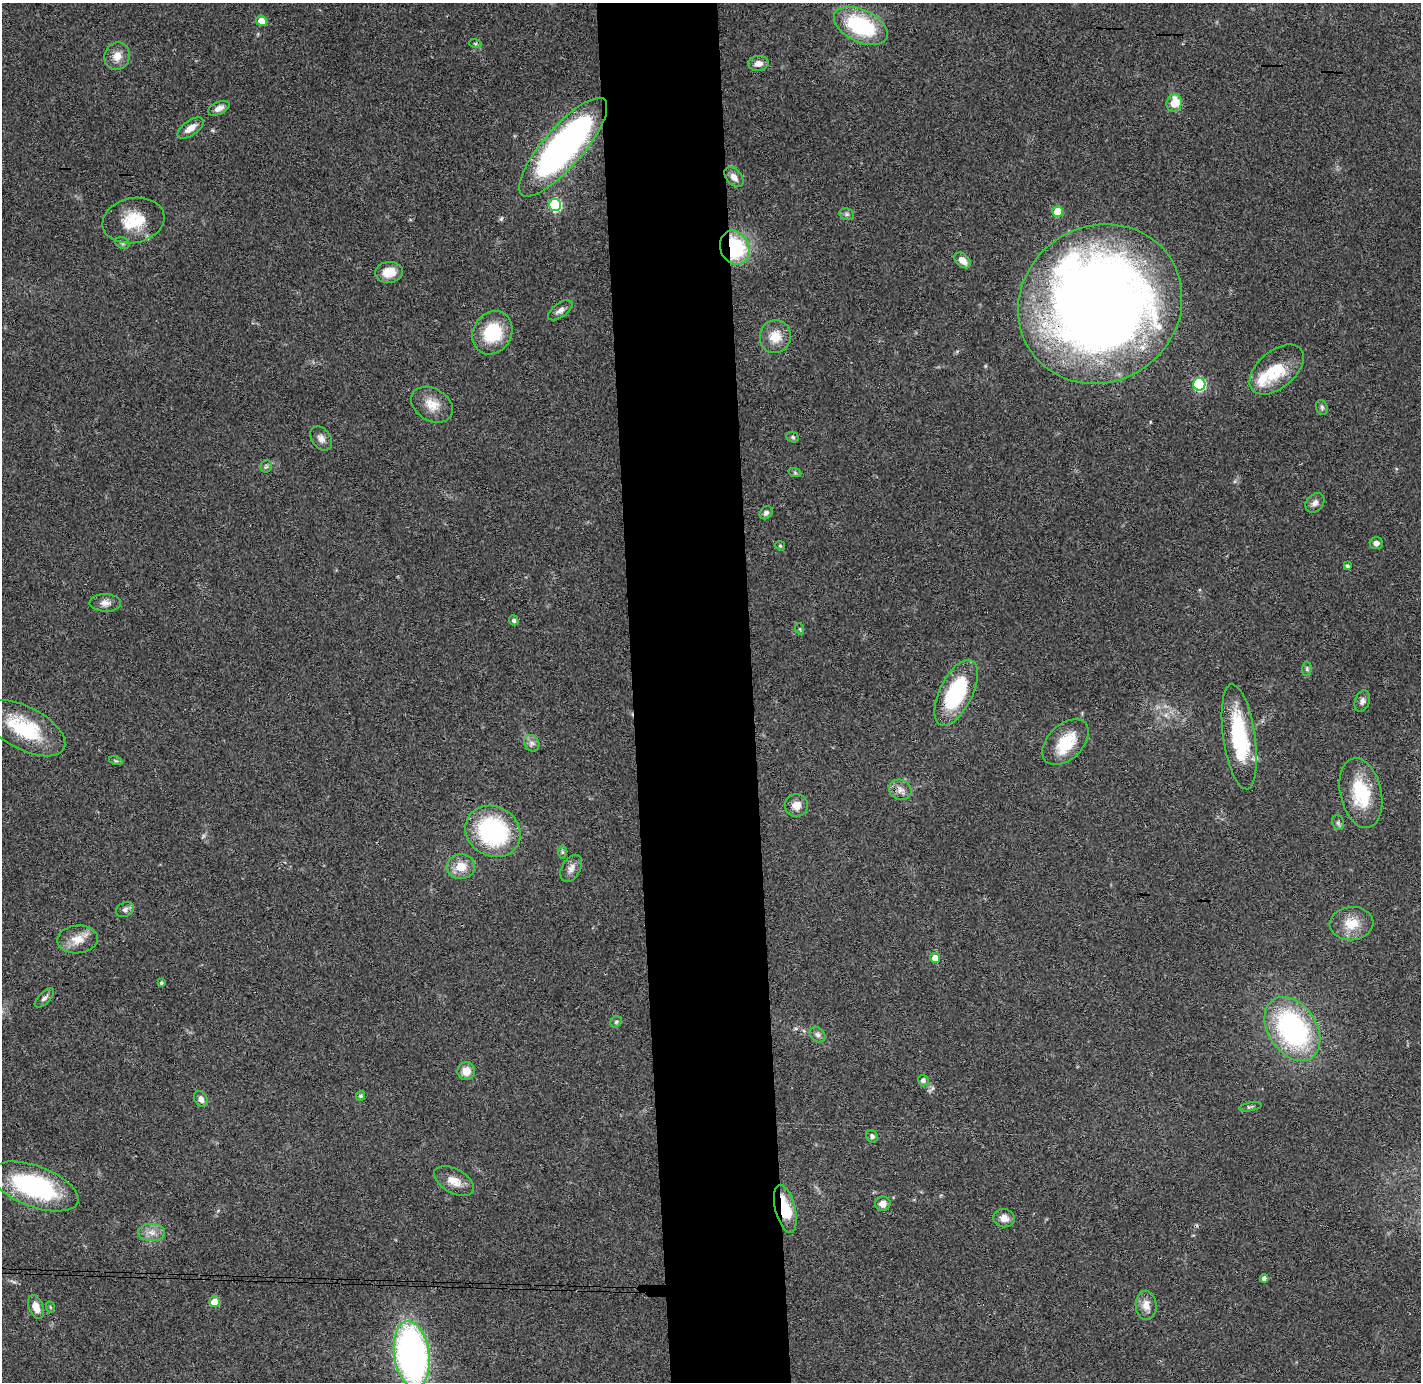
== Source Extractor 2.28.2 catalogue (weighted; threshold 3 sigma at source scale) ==
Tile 5 of 3 x 3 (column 2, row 2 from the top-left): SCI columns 1477-2895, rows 1457-2836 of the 4370 x 4295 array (HDU 1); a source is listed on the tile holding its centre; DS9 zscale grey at full resolution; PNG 1423 x 1384 px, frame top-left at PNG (2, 3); each listed source drawn as its Kron ellipse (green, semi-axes under 4 px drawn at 4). Shown black and unused: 9% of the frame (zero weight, under 3 of 4 exposures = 6% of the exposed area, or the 3 px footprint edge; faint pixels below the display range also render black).
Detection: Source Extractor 2.28.2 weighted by HDU 2 'WHT'; one run over the whole footprint, this tile lists its part. Background 0.0824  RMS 0.0056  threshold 0.0254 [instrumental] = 3 sigma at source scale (4.5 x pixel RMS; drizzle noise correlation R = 1.50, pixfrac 1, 0.05/0.05 arcsec/px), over >= 5 px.
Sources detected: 86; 1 too faint to see at this stretch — neither listed nor drawn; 4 inside a brighter listed object's ellipse — not listed separately; the other 81 listed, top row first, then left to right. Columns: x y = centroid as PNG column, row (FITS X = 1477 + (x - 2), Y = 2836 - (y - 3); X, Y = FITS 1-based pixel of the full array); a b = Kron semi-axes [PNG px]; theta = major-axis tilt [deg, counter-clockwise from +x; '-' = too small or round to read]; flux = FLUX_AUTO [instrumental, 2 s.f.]
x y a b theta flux
261 21 5 5 - 6.9
861 26 29 16 -25 49
475 43 6 4 -19 0.85
117 56 14 12 74 6
758 63 10 7 4 3.9
1174 103 9 7 66 11
219 108 11 6 25 3.1
190 128 15 7 36 5.5
563 147 63 20 49 210
734 177 12 7 -49 3.9
555 205 6 6 - 60
1058 211 5 5 - 15
847 214 7 5 -20 1.3
133 220 31 22 12 20
122 243 7 5 -23 1.2
735 248 17 14 -68 48
962 260 9 6 -44 5.4
389 272 14 10 5 8.2
1100 304 84 78 35 750
560 310 14 7 36 2.8
492 333 22 19 59 26
775 336 17 15 75 10
1277 369 32 18 40 23
1199 384 6 6 - 63
432 405 22 16 -30 9
1322 407 7 5 -71 1.2
793 437 6 5 - 0.96
321 439 13 9 -55 3.4
266 466 6 5 - 1.2
795 473 6 4 -19 0.82
1315 503 11 8 46 2.7
766 513 7 5 40 1.7
1376 543 6 6 - 2.4
780 546 5 4 - 0.69
1347 566 4 3 - 1.1
105 603 16 9 0 3.7
514 620 5 4 - 1.5
800 629 6 3 -72 0.63
1307 669 7 5 84 0.99
956 693 36 16 64 48
1362 701 11 7 72 2.3
24 728 45 21 -28 33
1239 737 53 16 -82 45
1065 742 27 17 44 19
532 743 9 7 -54 2.2
116 761 7 4 -18 0.85
900 790 11 10 - 3.7
1361 793 35 20 -77 28
796 805 11 11 - 5
1338 823 8 5 -69 1.3
493 831 28 25 -30 70
562 852 6 4 -90 0.9
461 867 14 12 2 8.7
571 868 15 9 60 3.8
125 910 9 7 25 2.1
1351 924 22 16 5 12
78 939 20 14 5 8.8
935 958 5 5 - 5.2
161 983 4 4 - 0.85
44 998 12 5 44 2
616 1022 6 5 - 0.87
1292 1029 35 24 -57 100
818 1035 9 6 -44 1.8
466 1071 9 8 - 6.4
923 1080 6 5 - 1.9
360 1096 4 4 - 1.2
201 1099 8 6 -62 2.7
1250 1107 11 3 10 1
872 1136 6 5 - 1.5
454 1181 22 12 -28 7.6
35 1186 46 20 -20 72
883 1204 8 7 - 3.5
785 1209 25 10 -76 16
1004 1218 10 9 - 4.5
152 1232 13 8 -1 4.2
1264 1279 4 4 - 2.4
215 1302 5 5 - 13
1146 1305 14 10 -86 5.3
36 1307 12 7 -70 5.2
50 1307 6 3 -71 0.67
412 1354 33 17 -82 230
Overlapping masked pixels (flux is a lower limit): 3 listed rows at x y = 735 248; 1100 304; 785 1209
Isophote crosses this tile's border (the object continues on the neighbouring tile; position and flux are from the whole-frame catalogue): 1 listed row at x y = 412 1354